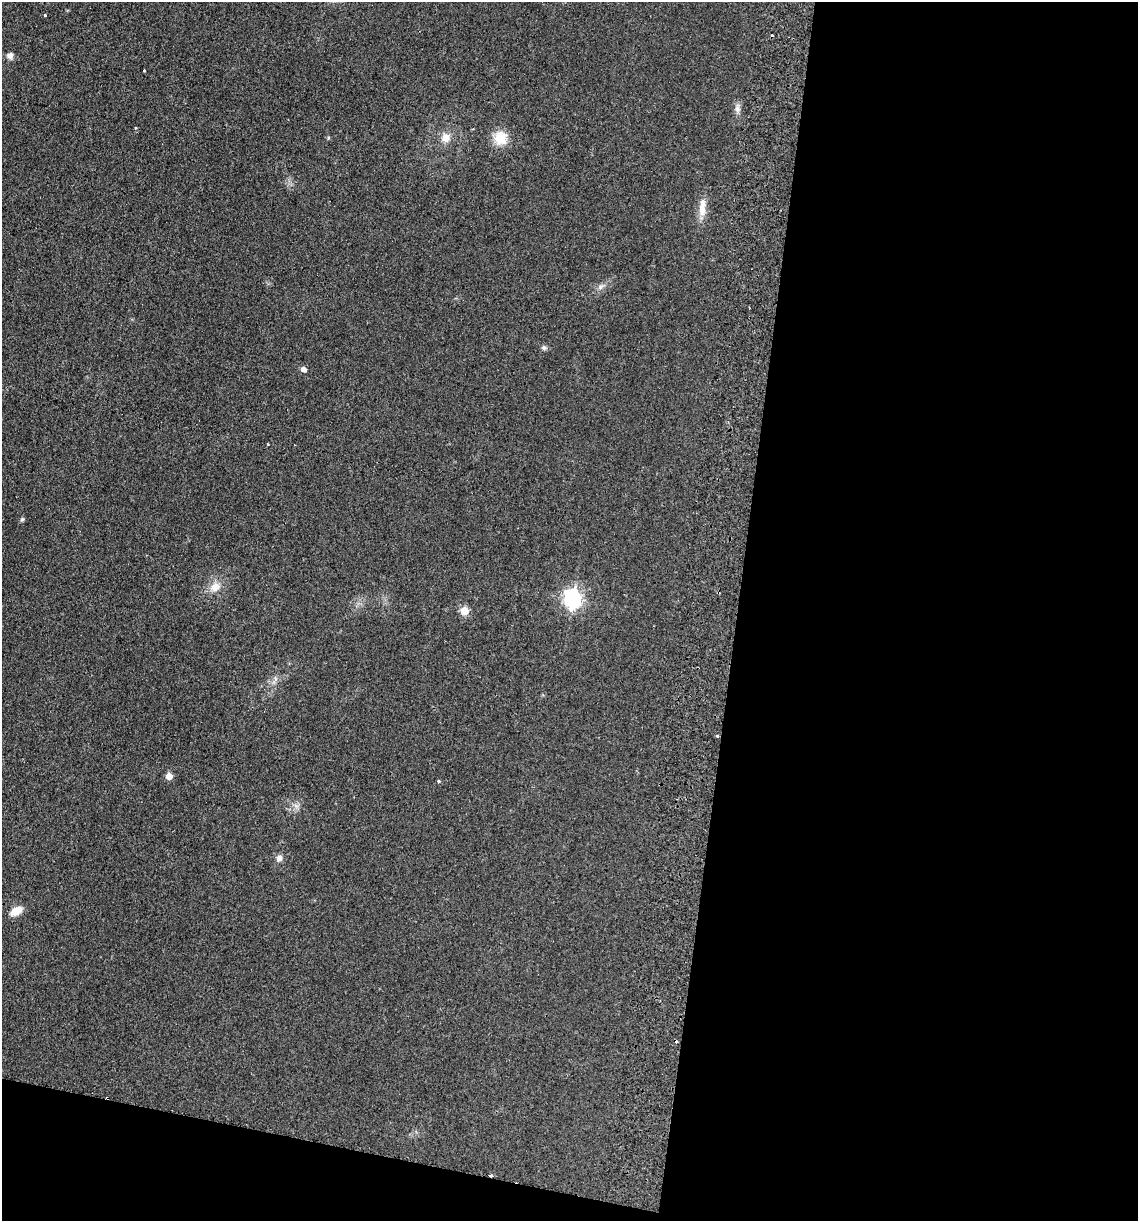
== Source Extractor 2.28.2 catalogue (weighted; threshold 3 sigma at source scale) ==
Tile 16 of 4 x 4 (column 4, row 4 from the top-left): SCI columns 3582-4717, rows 13-1231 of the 5008 x 4901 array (HDU 1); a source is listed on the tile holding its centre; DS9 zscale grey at full resolution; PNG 1140 x 1223 px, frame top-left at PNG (2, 2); no overlay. Shown black and unused: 39% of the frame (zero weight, under 2 of 3 exposures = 3% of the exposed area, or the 3 px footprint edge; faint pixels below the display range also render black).
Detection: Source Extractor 2.28.2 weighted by HDU 2 'WHT'; one run over the whole footprint, this tile lists its part. Background 0.111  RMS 0.01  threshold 0.0449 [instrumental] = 3 sigma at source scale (4.5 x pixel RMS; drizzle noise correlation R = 1.50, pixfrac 1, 0.05/0.05 arcsec/px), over >= 5 px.
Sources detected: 26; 4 cosmic-ray / hot-pixel residue — not listed; the other 22 listed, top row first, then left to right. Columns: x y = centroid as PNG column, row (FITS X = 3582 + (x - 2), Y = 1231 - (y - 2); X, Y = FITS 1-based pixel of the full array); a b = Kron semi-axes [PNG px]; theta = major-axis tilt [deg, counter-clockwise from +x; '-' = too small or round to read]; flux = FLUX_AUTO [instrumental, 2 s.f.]
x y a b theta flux
45 16 3 3 - 5.6
10 56 8 8 - 3.8
144 70 3 3 - 3.6
737 108 13 6 -89 4.2
135 128 4 3 - 0.93
446 138 11 10 - 8.4
501 138 19 16 -73 16
702 207 27 9 86 11
600 287 7 4 72 2
544 348 7 5 69 2
304 369 5 4 - 6.2
22 519 5 5 - 1.4
215 587 14 12 35 9.5
573 598 7 7 - 370
464 611 5 5 - 29
717 736 3 3 - 2.2
169 776 5 5 - 10
438 781 3 3 - 2
296 806 7 4 -19 2.4
279 858 9 7 68 4.2
16 911 14 9 29 11
107 1098 3 2 - 1.3
Overlapping masked pixels (flux is a lower limit): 2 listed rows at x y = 717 736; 107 1098